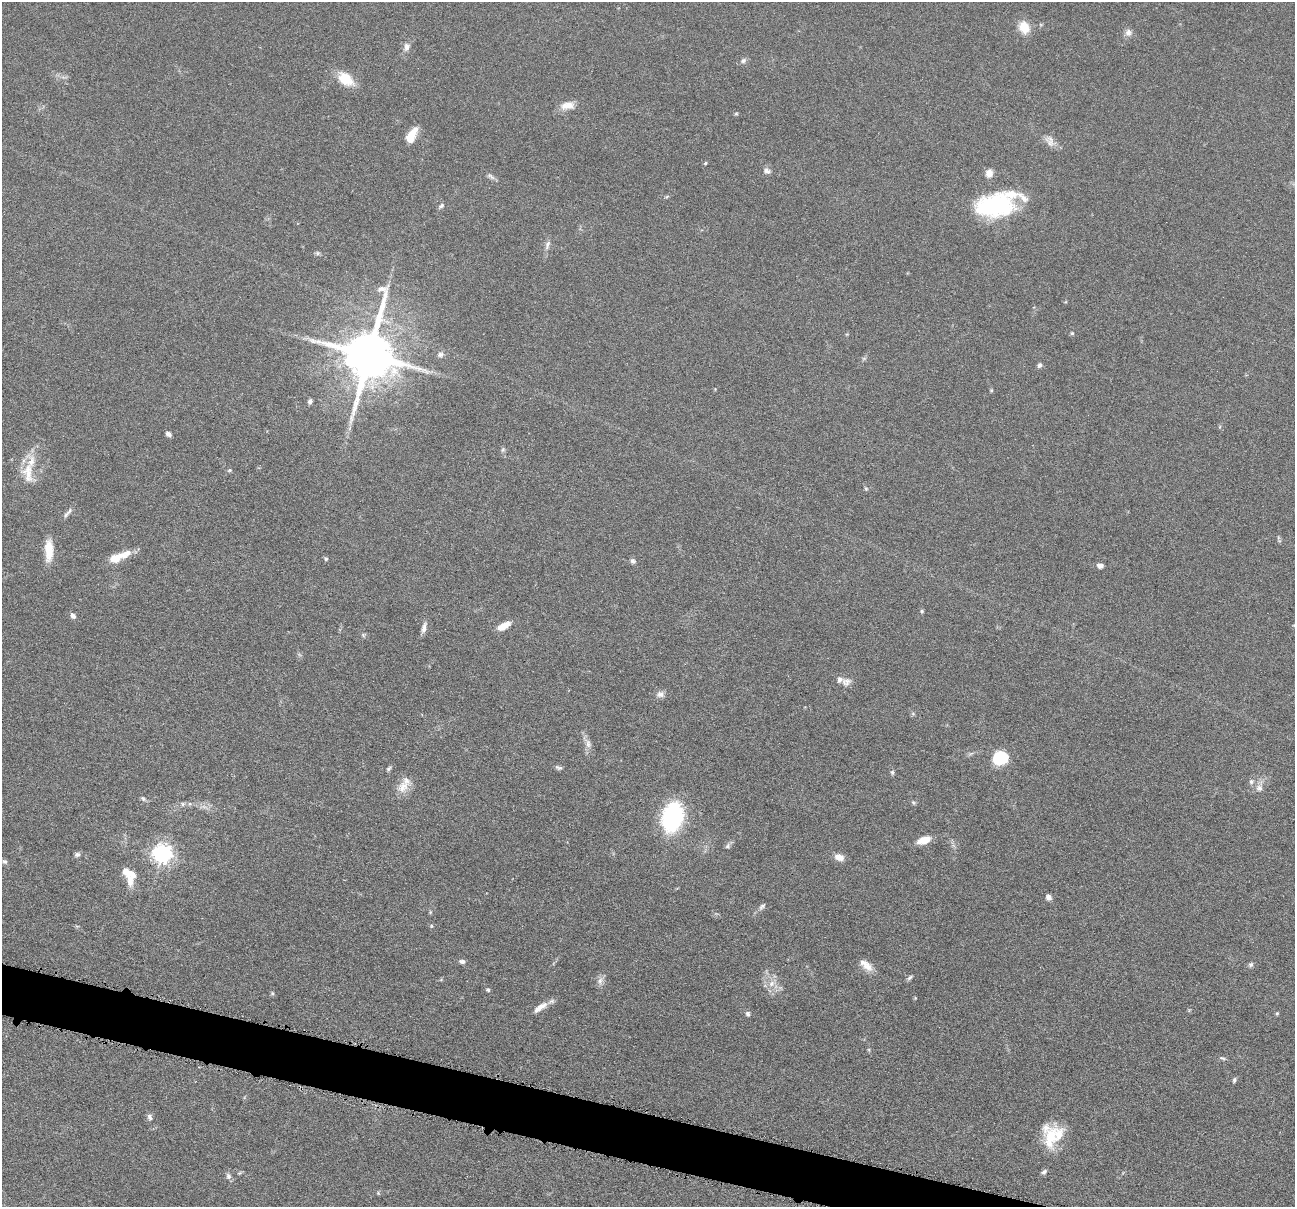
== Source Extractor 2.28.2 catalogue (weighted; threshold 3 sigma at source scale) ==
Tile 6 of 4 x 4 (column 2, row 2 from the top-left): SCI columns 1299-2591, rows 2662-3866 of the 5183 x 5197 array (HDU 1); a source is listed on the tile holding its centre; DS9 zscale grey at full resolution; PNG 1297 x 1209 px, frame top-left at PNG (2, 2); no overlay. Shown black and unused: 3% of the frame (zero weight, under 4 of 8 exposures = <1% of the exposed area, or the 3 px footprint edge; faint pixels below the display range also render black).
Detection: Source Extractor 2.28.2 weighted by HDU 2 'WHT'; one run over the whole footprint, this tile lists its part. Background 0.0365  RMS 0.0036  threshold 0.0148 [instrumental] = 3 sigma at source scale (4.09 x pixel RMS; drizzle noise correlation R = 1.36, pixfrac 0.8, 0.05/0.05 arcsec/px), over >= 5 px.
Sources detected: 89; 8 inside a brighter listed object's ellipse — not listed separately; the other 81 listed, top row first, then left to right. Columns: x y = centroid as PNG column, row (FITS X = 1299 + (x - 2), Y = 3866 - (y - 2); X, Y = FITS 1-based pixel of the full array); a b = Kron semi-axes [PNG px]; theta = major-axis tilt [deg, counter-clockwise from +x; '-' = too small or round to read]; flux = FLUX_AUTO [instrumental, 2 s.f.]
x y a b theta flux
1024 27 13 10 -69 6.2
1128 33 10 9 - 1.6
407 46 9 7 78 1.6
743 61 7 6 - 0.93
345 79 15 10 -37 9.4
567 105 19 10 7 3.4
736 114 6 4 1 0.4
411 136 17 8 62 6.3
1050 141 16 10 -63 2.5
705 163 4 4 - 0.44
767 171 10 6 -18 1.3
989 173 10 8 77 2.3
491 176 14 4 -35 0.99
441 206 8 5 41 0.78
994 206 46 24 11 37
547 245 14 5 72 1.4
317 253 6 4 -72 0.5
1072 333 5 4 - 0.41
440 354 8 7 - 1.2
369 355 16 13 77 2100
1040 365 6 6 - 0.88
991 390 5 4 - 0.39
310 401 6 5 - 0.86
168 434 6 5 - 1.1
503 450 7 5 69 0.65
230 470 5 4 - 0.39
28 473 31 14 -84 7.3
866 489 6 4 -20 0.41
66 515 10 5 51 0.87
49 550 25 9 89 6.4
117 557 23 10 20 5.7
326 559 5 4 - 0.47
633 561 8 6 -8 0.83
1100 566 7 5 -5 1.3
922 611 5 5 - 0.43
73 616 7 5 -53 1.2
504 626 14 6 29 3.9
424 628 14 6 78 1.6
846 682 13 10 11 1.9
660 694 9 8 - 1.5
913 714 6 4 -19 0.45
588 744 13 7 -78 1.9
1000 758 15 12 30 13
559 767 10 5 -19 0.79
389 768 7 4 45 0.6
892 772 7 5 -77 0.61
1251 782 8 6 77 0.84
403 787 18 13 51 4.4
1259 788 9 9 - 1.8
143 798 8 5 -62 0.69
913 802 6 4 -19 0.49
183 804 6 5 - 0.63
672 817 19 13 76 53
924 840 14 7 17 5
728 846 7 6 - 0.8
77 854 7 6 - 0.78
162 854 7 7 - 180
839 857 11 8 -16 2.6
4 861 7 5 -26 0.72
127 872 18 9 -28 4.5
1048 897 7 6 - 1.4
762 906 11 5 44 0.96
431 926 6 4 -90 0.38
462 961 7 5 -12 1
1251 964 7 6 - 0.76
866 965 19 9 -41 3.3
910 978 8 4 42 0.69
600 981 11 6 74 1.5
771 984 11 8 47 2.4
488 990 5 4 - 0.57
272 993 6 4 -72 0.42
540 1007 21 7 36 3.3
748 1014 6 6 - 0.81
1277 1014 5 4 - 0.42
1222 1058 9 4 -18 0.63
1234 1080 7 5 65 0.66
150 1117 8 6 -73 1
1051 1138 33 17 74 10
1044 1172 8 5 46 0.78
239 1173 6 4 33 0.42
228 1176 8 6 -65 1